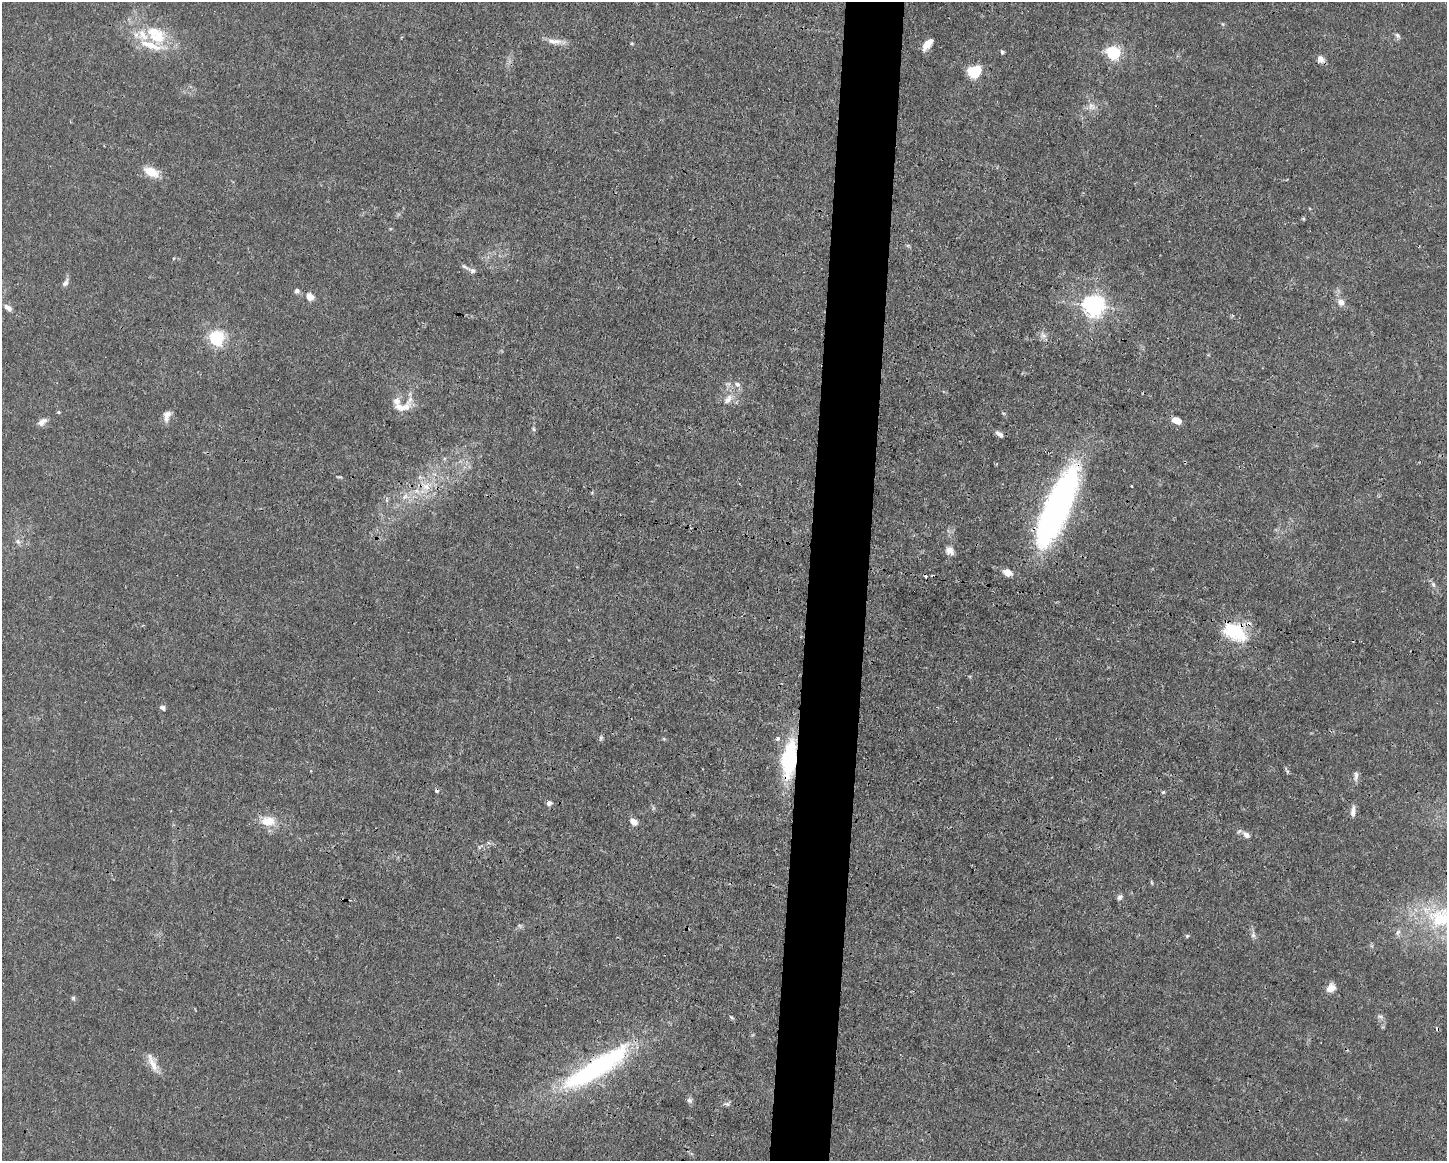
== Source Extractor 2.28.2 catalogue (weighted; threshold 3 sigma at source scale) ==
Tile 5 of 3 x 4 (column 2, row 2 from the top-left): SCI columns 1556-3000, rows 2321-3479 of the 4667 x 4639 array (HDU 1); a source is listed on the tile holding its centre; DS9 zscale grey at full resolution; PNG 1449 x 1163 px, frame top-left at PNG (2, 2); no overlay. Shown black and unused: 4% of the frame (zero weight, under 3 of 4 exposures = <1% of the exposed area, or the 3 px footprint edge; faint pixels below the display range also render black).
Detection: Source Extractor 2.28.2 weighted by HDU 2 'WHT'; one run over the whole footprint, this tile lists its part. Background 0.0157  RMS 0.0024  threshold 0.0109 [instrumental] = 3 sigma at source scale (4.5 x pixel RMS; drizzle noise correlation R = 1.50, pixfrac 1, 0.05/0.05 arcsec/px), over >= 5 px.
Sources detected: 82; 2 inside a brighter object's white glare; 4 cosmic-ray / hot-pixel residue — not listed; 7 inside a brighter listed object's ellipse — not listed separately; the other 69 listed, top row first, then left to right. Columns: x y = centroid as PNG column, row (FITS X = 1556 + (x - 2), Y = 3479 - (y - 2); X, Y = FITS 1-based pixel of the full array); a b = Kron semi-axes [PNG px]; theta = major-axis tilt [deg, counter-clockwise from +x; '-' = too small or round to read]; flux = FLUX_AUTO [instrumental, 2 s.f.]
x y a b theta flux
1223 24 6 4 -70 0.3
156 35 32 22 -39 11
1397 36 9 6 -57 0.7
557 41 15 8 -9 1.9
632 43 5 3 - 0.29
928 44 14 7 50 2.6
1002 52 5 4 - 0.44
1113 52 6 6 - 49
1321 59 10 9 - 1.3
975 71 9 8 - 11
1091 106 11 10 - 1.7
151 172 19 10 -25 4.3
1304 219 6 4 -90 0.31
472 270 11 6 -28 0.74
65 283 12 6 61 1
297 291 6 6 - 0.76
310 297 8 6 -39 2.5
1341 302 10 8 -45 1.6
1094 305 8 7 - 160
8 308 12 6 -37 1.3
1043 335 10 8 -61 1.2
217 338 6 6 - 66
737 384 9 7 -24 1.2
728 399 17 9 48 2.5
401 407 25 10 2 3
58 412 5 4 - 0.26
1003 413 6 3 -18 0.29
167 416 16 8 80 1.7
1177 420 9 6 -24 2.5
42 422 12 7 38 1.4
534 429 6 4 -87 0.4
1000 434 9 5 -40 1.1
339 477 10 2 0 0.24
426 486 12 7 67 2.3
1132 486 3 2 - 0.18
592 492 5 3 - 0.25
405 496 12 6 48 1.4
1057 507 78 22 67 100
18 541 7 6 - 0.73
950 551 12 9 -49 1.6
1008 572 10 7 -19 2.1
1433 584 8 6 -72 0.74
1234 631 33 20 -29 12
163 708 7 5 -40 0.66
601 738 8 5 69 0.47
778 739 6 5 - 0.73
789 759 33 13 83 24
1356 776 14 6 90 0.97
1163 792 4 3 - 0.5
549 803 6 5 - 0.88
1353 809 12 6 -88 1.1
268 821 21 14 -3 4.5
634 822 8 6 -43 2.1
1246 835 11 7 -40 1.4
1152 883 7 3 -71 0.28
1120 897 8 6 47 0.68
1440 918 41 33 -6 21
520 926 6 5 - 0.45
1398 932 9 6 59 0.86
1253 935 10 6 -89 0.85
1187 936 5 5 - 0.33
1331 988 11 9 47 2.2
73 998 6 5 - 0.41
731 1017 8 4 -44 0.37
1380 1017 10 5 -26 0.67
152 1062 27 9 -66 2.9
593 1070 93 23 31 45
689 1100 9 6 -42 0.73
727 1104 6 6 - 0.57
Overlapping masked pixels (flux is a lower limit): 5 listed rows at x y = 426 486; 1057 507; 1234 631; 789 759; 593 1070
Isophote crosses this tile's border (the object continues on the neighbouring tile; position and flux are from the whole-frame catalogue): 1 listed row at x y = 1440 918